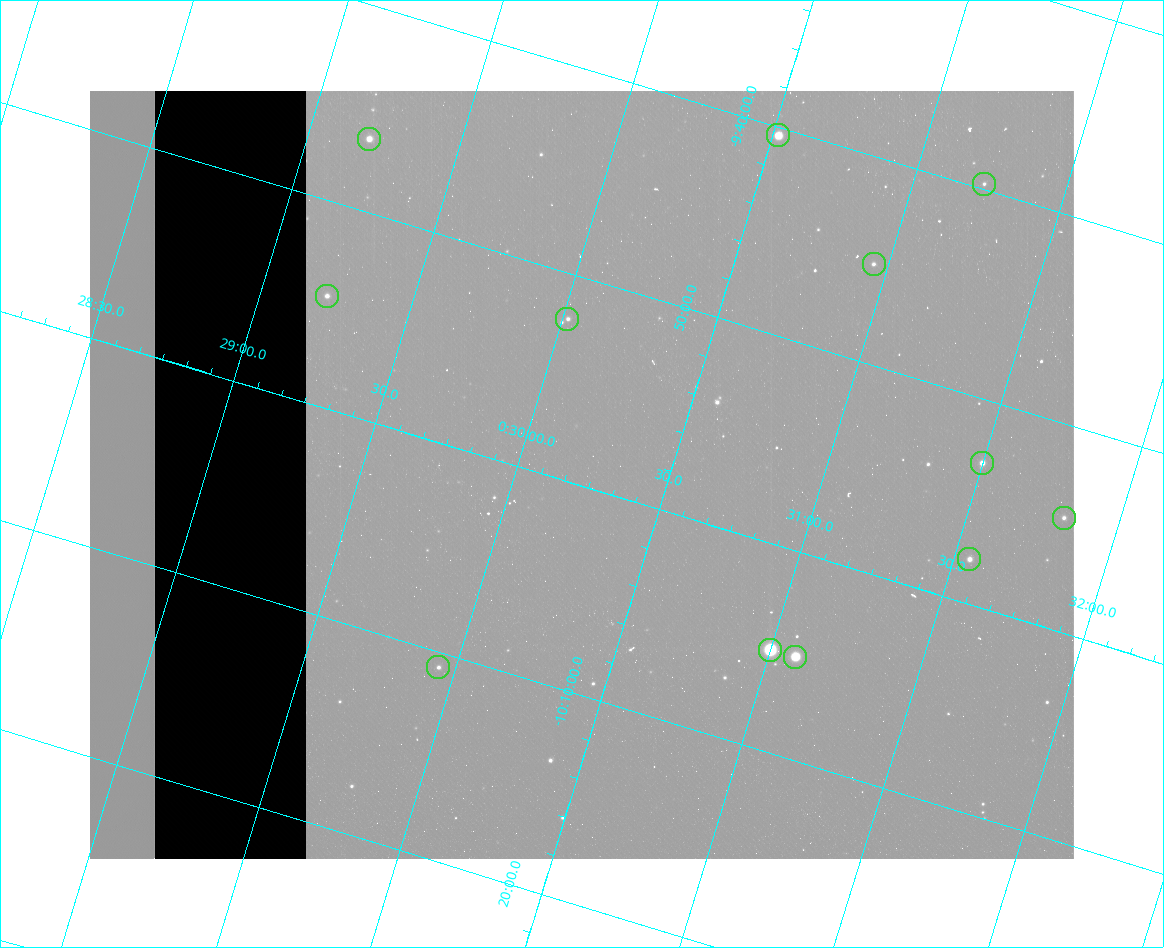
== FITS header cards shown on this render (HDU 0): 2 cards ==
NAXIS1  =                  984 / Size of image - Xaxis
NAXIS2  =                  768 / Size of image - Yaxis

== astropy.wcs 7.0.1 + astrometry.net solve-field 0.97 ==
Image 984 x 768 px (HDU 0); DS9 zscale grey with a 90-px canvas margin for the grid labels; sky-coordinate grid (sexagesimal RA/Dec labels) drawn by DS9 from the SOLVED WCS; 12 Tycho-2 reference stars matched to detected sources circled (green)
Header WCS: none
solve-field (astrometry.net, Tycho-2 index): SOLVED blind (the file carries no WCS)
Solved WCS: RA---TAN-SIP/DEC--TAN-SIP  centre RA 00:30:13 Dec -09:59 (7.55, -9.99 deg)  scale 2.99 arcsec/px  FOV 49.1' x 38.3'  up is -17 deg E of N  parity flipped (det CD > 0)
(file carries no celestial WCS; the grid is the blind solution)
Tycho-2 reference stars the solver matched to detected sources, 12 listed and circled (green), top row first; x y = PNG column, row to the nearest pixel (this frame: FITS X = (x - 90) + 1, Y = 768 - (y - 91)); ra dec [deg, ICRS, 3 dp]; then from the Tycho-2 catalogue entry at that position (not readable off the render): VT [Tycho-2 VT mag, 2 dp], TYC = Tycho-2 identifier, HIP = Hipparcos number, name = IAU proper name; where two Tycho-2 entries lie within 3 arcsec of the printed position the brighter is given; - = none
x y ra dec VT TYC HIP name
778 135 7.630 -9.673 9.11 5262-162-1 - -
369 139 7.300 -9.775 10.33 5262-1046-1 - -
984 184 7.808 -9.662 12.62 5269-2245-1 - -
874 264 7.738 -9.753 11.99 5269-2311-1 - -
327 296 7.305 -9.910 11.22 5262-533-1 - -
567 319 7.504 -9.871 11.88 5262-156-1 - -
982 463 7.875 -9.885 10.69 5269-806-1 - -
1064 518 7.954 -9.909 11.98 5269-2144-1 - -
969 559 7.888 -9.964 11.29 5269-2005-1 - -
770 650 7.750 -10.085 6.91 5269-2391-1 2431 -
795 657 7.772 -10.084 8.43 5269-2011-1 2444 -
438 667 7.486 -10.179 12.04 5265-73-1 - -